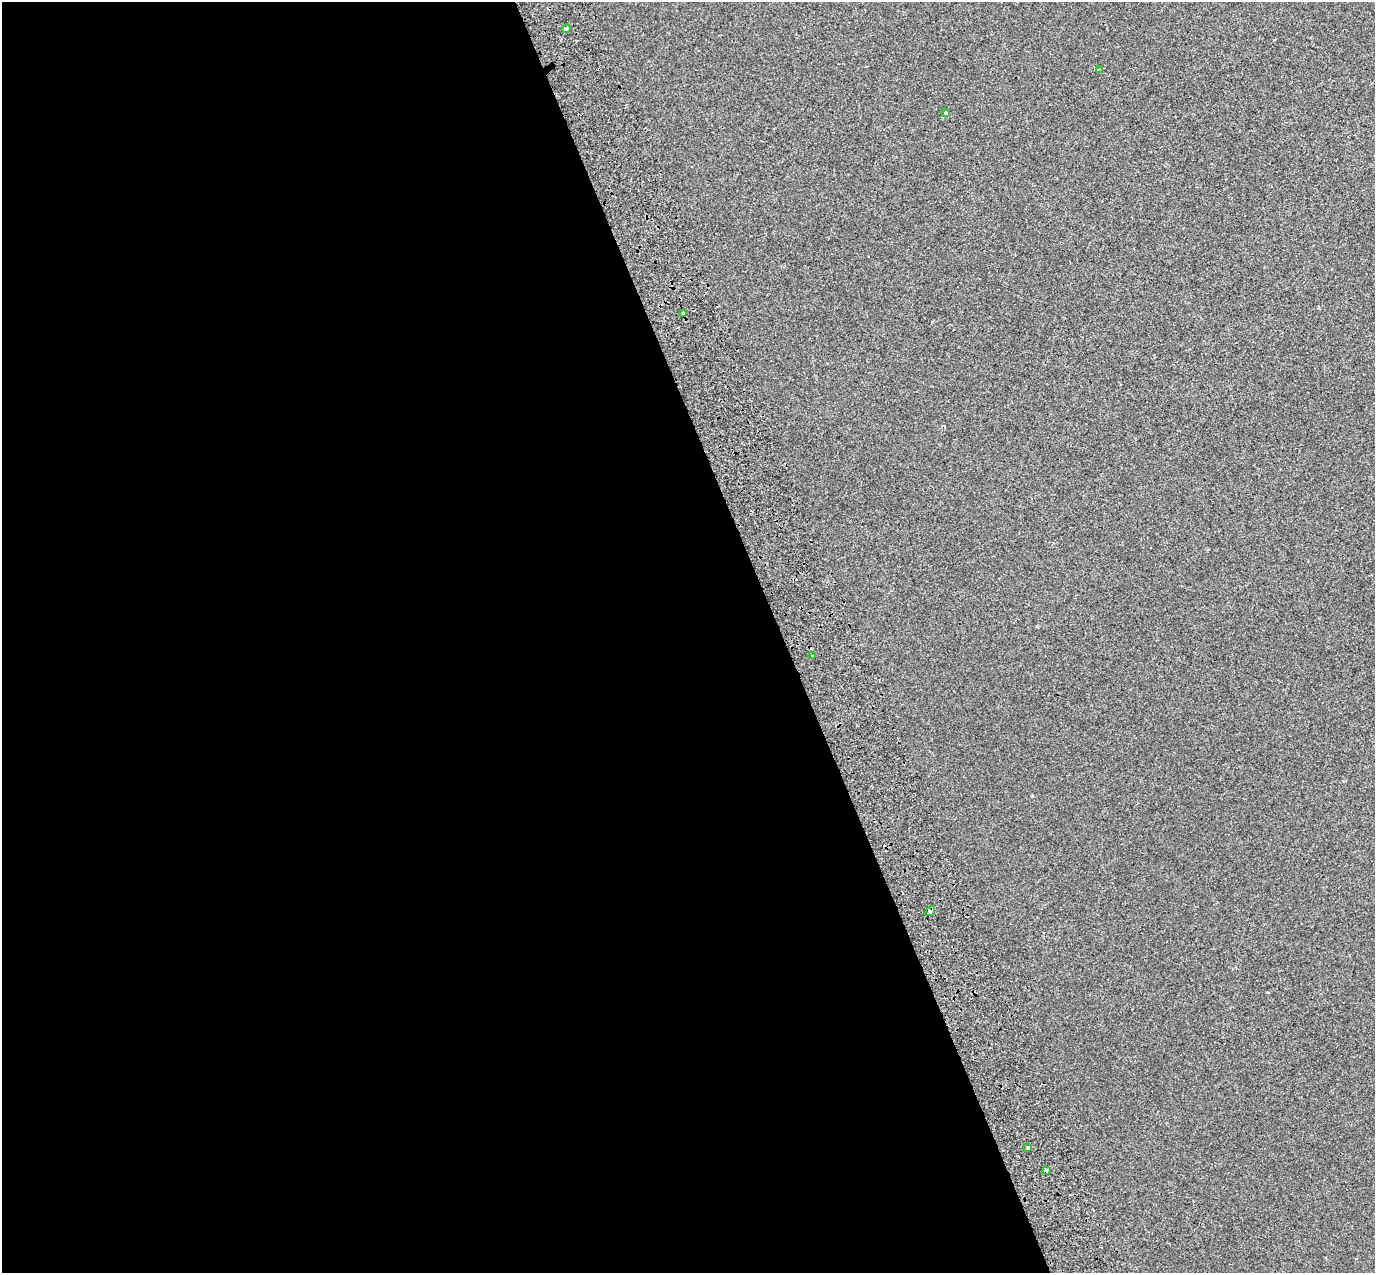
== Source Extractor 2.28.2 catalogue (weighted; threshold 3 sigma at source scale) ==
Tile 9 of 4 x 4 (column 1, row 3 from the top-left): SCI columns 99-1471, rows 1515-2785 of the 5685 x 5518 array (HDU 1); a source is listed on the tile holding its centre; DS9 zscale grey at full resolution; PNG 1377 x 1275 px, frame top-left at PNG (2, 2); each listed source drawn as its Kron ellipse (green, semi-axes under 4 px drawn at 4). Shown black and unused: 57% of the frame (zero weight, under 2 of 3 exposures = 7% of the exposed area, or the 3 px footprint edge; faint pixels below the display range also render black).
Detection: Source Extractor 2.28.2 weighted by HDU 2 'WHT'; one run over the whole footprint, this tile lists its part. Background -6.06e-04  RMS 0.0045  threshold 0.0203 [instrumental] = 3 sigma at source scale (4.5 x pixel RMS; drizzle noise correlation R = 1.50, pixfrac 1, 0.0396/0.0396 arcsec/px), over >= 5 px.
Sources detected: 9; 1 cosmic-ray / hot-pixel residue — neither listed nor drawn; the other 8 listed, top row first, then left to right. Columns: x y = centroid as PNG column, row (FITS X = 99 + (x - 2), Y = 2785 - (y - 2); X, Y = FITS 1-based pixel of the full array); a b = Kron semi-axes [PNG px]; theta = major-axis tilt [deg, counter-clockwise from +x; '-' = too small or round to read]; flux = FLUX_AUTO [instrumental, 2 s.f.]
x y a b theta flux
566 29 4 3 - 7
1099 69 4 3 - 0.35
946 113 3 3 - 1.6
683 314 4 3 - 3
812 656 4 3 - 0.7
930 911 6 3 50 3.4
1028 1147 3 3 - 3.4
1046 1170 4 3 - 2.4
Overlapping masked pixels (flux is a lower limit): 3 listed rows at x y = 683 314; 930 911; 1046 1170